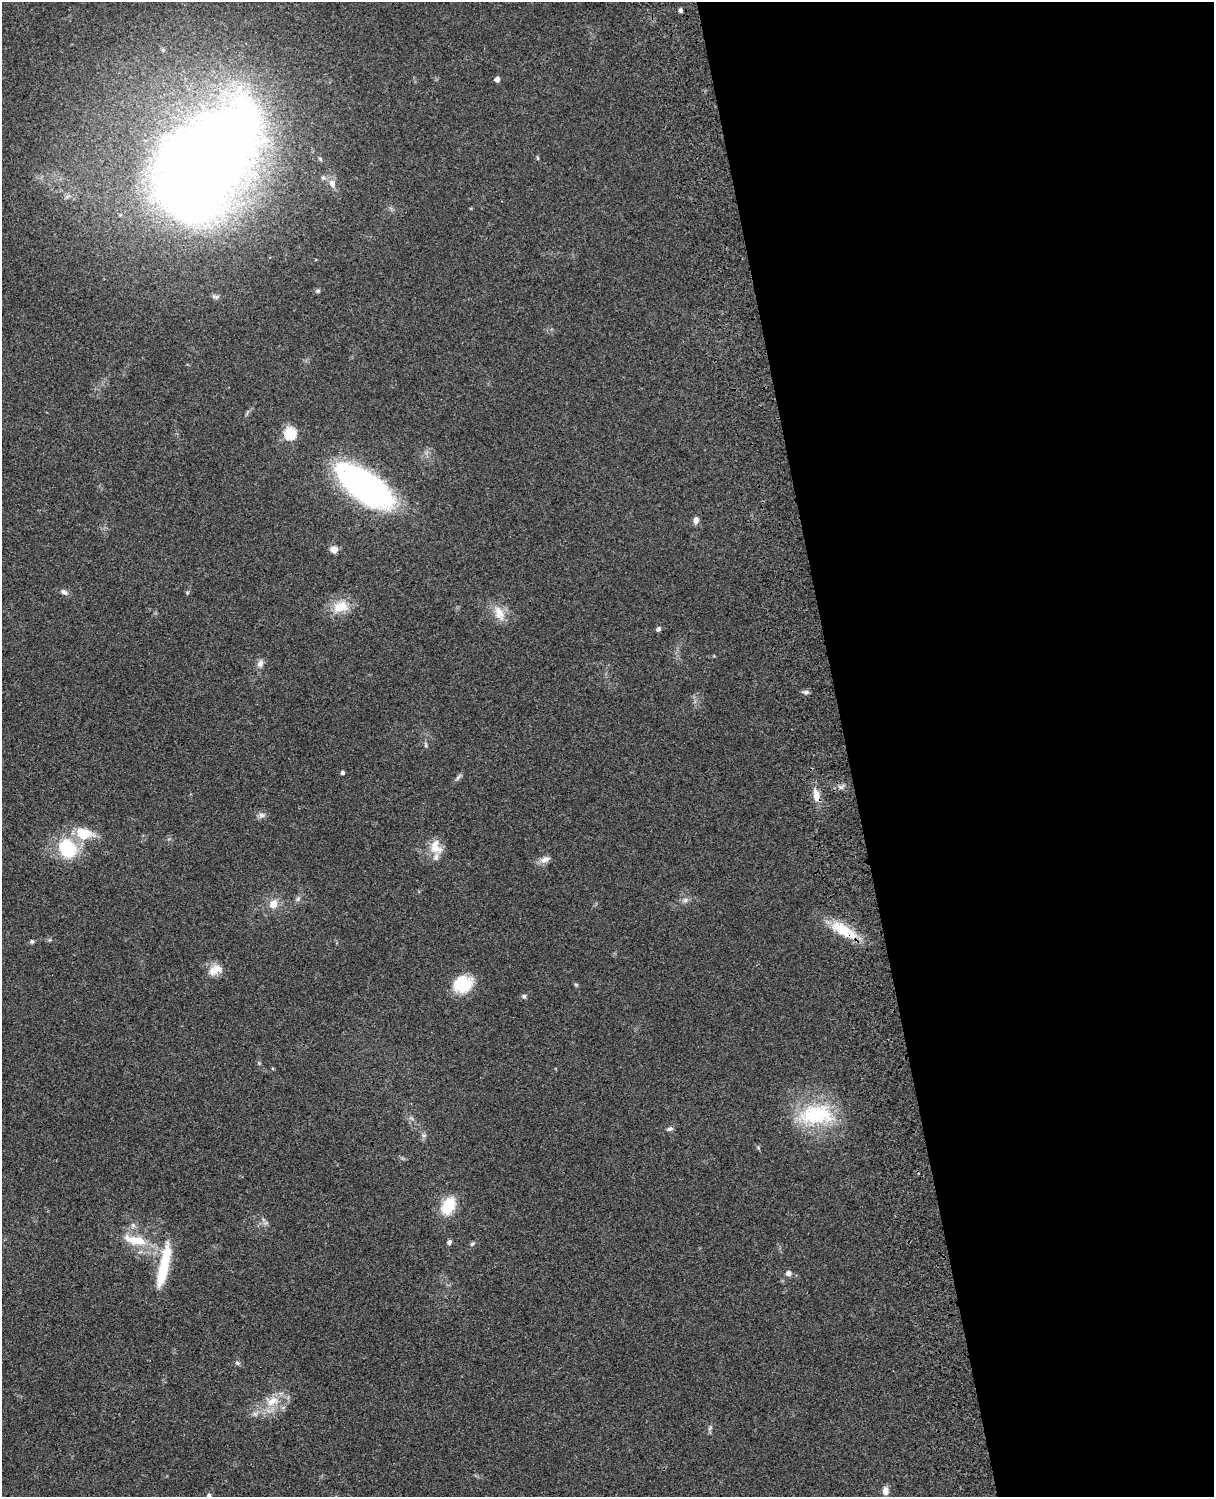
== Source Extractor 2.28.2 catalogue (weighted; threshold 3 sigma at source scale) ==
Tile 8 of 4 x 3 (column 4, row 2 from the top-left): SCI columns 3758-4969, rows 1773-3267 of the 5087 x 4926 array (HDU 1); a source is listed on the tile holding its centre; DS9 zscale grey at full resolution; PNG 1216 x 1499 px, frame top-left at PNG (2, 2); no overlay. Shown black and unused: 30% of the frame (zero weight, under 3 of 4 exposures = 6% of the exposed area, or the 3 px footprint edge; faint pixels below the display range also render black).
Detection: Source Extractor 2.28.2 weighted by HDU 2 'WHT'; one run over the whole footprint, this tile lists its part. Background 0.0768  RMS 0.0058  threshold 0.0259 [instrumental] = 3 sigma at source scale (4.5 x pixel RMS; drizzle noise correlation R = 1.50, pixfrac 1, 0.05/0.05 arcsec/px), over >= 5 px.
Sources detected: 53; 1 inside a brighter listed object's ellipse — not listed separately; the other 52 listed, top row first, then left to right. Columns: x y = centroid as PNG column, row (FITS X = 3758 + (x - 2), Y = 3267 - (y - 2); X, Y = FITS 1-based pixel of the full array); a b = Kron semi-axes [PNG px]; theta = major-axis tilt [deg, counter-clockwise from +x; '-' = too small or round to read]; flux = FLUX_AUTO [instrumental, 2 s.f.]
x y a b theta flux
681 10 4 3 - 1.6
497 79 5 4 - 2.9
204 164 132 77 54 860
323 178 7 6 - 1.5
332 183 10 9 - 3.5
318 291 6 5 - 1.1
290 433 6 6 - 53
364 486 47 21 -37 210
696 520 9 6 89 2.3
334 549 8 7 - 4.2
64 592 9 6 -40 1.9
340 607 22 15 17 12
499 613 22 12 -66 8.1
659 629 6 5 - 1.3
714 656 5 3 - 0.46
260 664 11 8 73 2.7
806 692 8 5 10 1.6
426 745 6 5 - 0.9
342 773 4 4 - 1.4
458 777 9 4 54 1.4
841 787 7 5 28 1.5
816 795 20 8 -75 5.8
262 815 9 7 -7 2.2
84 834 20 13 -10 16
436 847 20 15 -65 8.7
67 848 17 14 -56 33
545 859 14 8 22 3.5
298 899 7 5 47 1.4
685 900 7 6 - 1.8
273 904 13 10 60 5.6
843 930 39 14 -30 19
50 940 6 4 -17 0.73
32 942 5 5 - 1.1
215 970 20 12 22 6.5
463 984 19 16 16 23
576 985 6 4 -19 0.7
524 996 6 5 - 1.1
816 1115 50 28 3 44
670 1129 9 5 17 1.5
424 1135 6 4 0 1.1
448 1206 19 12 61 19
133 1225 8 5 -45 1.3
135 1240 36 12 -12 16
449 1242 6 5 - 1.4
472 1244 7 4 40 1
164 1266 48 9 78 28
788 1273 7 6 - 2.2
237 1363 7 5 -23 1
272 1401 19 11 30 10
710 1428 7 4 45 1.1
885 1491 9 7 -88 3.2
209 1496 6 5 - 1.6
Overlapping masked pixels (flux is a lower limit): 2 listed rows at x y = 816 795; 843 930
Isophote crosses this tile's border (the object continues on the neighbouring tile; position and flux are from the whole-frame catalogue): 1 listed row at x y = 209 1496